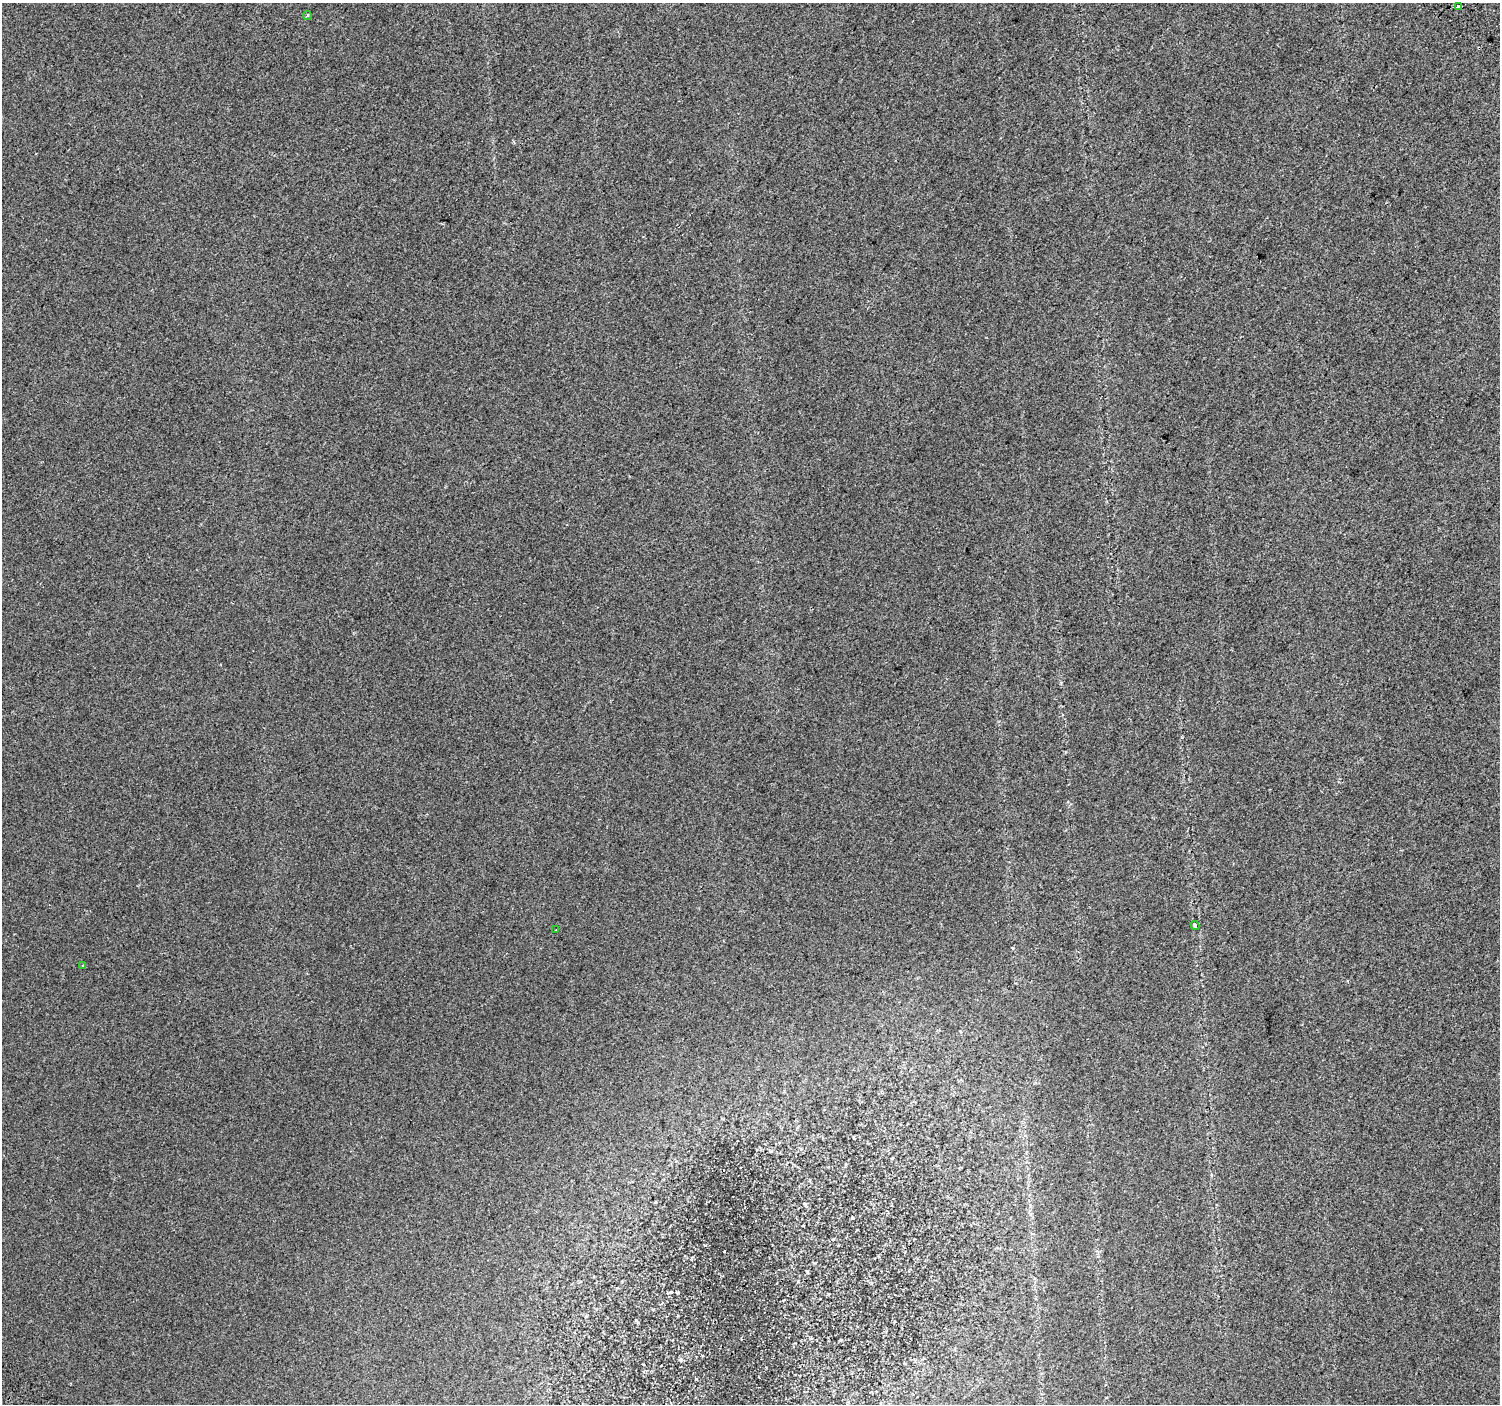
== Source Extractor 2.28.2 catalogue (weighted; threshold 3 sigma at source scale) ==
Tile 10 of 4 x 4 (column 2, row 3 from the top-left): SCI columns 1538-3035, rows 1623-3024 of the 6078 x 6115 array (HDU 1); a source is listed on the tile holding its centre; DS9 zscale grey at full resolution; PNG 1502 x 1406 px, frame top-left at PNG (2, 3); each listed source drawn as its Kron ellipse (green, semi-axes under 4 px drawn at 4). Shown black and unused: <1% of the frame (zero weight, under 2 of 3 exposures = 3% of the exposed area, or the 3 px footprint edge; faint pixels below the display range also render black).
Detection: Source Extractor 2.28.2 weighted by HDU 2 'WHT'; one run over the whole footprint, this tile lists its part. Background 0.022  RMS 0.007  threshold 0.0316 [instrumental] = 3 sigma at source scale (4.5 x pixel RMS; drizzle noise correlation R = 1.50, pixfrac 1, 0.0396/0.0396 arcsec/px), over >= 5 px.
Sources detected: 5; all 5 listed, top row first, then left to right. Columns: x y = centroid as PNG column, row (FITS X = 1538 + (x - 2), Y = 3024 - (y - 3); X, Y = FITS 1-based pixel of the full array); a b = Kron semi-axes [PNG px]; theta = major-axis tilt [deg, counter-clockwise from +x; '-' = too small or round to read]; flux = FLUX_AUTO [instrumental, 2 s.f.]
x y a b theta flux
1458 6 4 4 - 11
307 16 4 3 - 0.93
1195 925 4 3 - 1.1
556 930 3 2 - 0.99
82 965 3 3 - 1
Overlapping masked pixels (flux is a lower limit): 1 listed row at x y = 1458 6